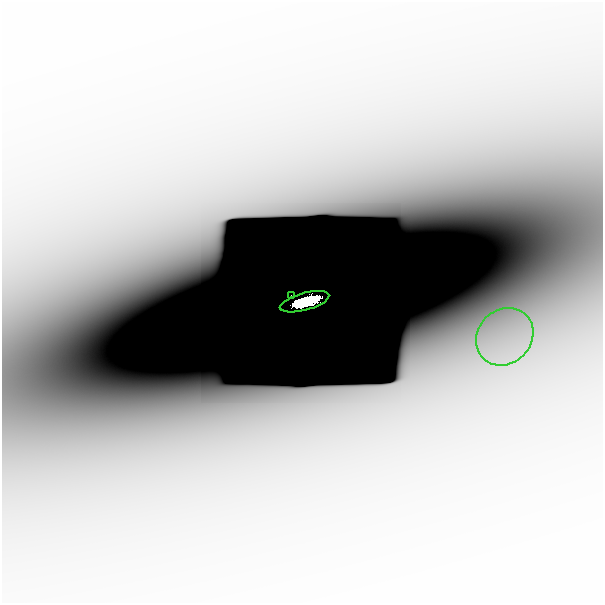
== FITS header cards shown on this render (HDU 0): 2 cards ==
NAXIS1  =                  601
NAXIS2  =                  601

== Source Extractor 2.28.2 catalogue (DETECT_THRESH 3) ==
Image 601 x 601 px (HDU 0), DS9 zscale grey, 1 PNG px = 1 image px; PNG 605 x 605 px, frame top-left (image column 1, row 601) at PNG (2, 2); each listed source drawn as its Kron ellipse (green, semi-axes under 4 px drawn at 4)
Background -2.91e-09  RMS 9.4e-10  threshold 2.83e-09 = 3 sigma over >= 5 px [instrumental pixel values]
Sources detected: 5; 2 with non-positive FLUX_AUTO (blend fragments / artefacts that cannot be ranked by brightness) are neither listed nor drawn; the other 3 listed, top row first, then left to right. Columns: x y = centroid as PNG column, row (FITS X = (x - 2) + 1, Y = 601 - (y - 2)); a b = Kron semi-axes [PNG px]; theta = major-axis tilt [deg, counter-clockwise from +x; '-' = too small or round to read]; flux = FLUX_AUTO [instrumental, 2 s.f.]
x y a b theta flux
291 295 2 2 - 2.5e-02
304 302 25 8 15 5.2e+00
505 337 30 26 45 4.7e-06
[2 non-positive-flux detections neither listed nor drawn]